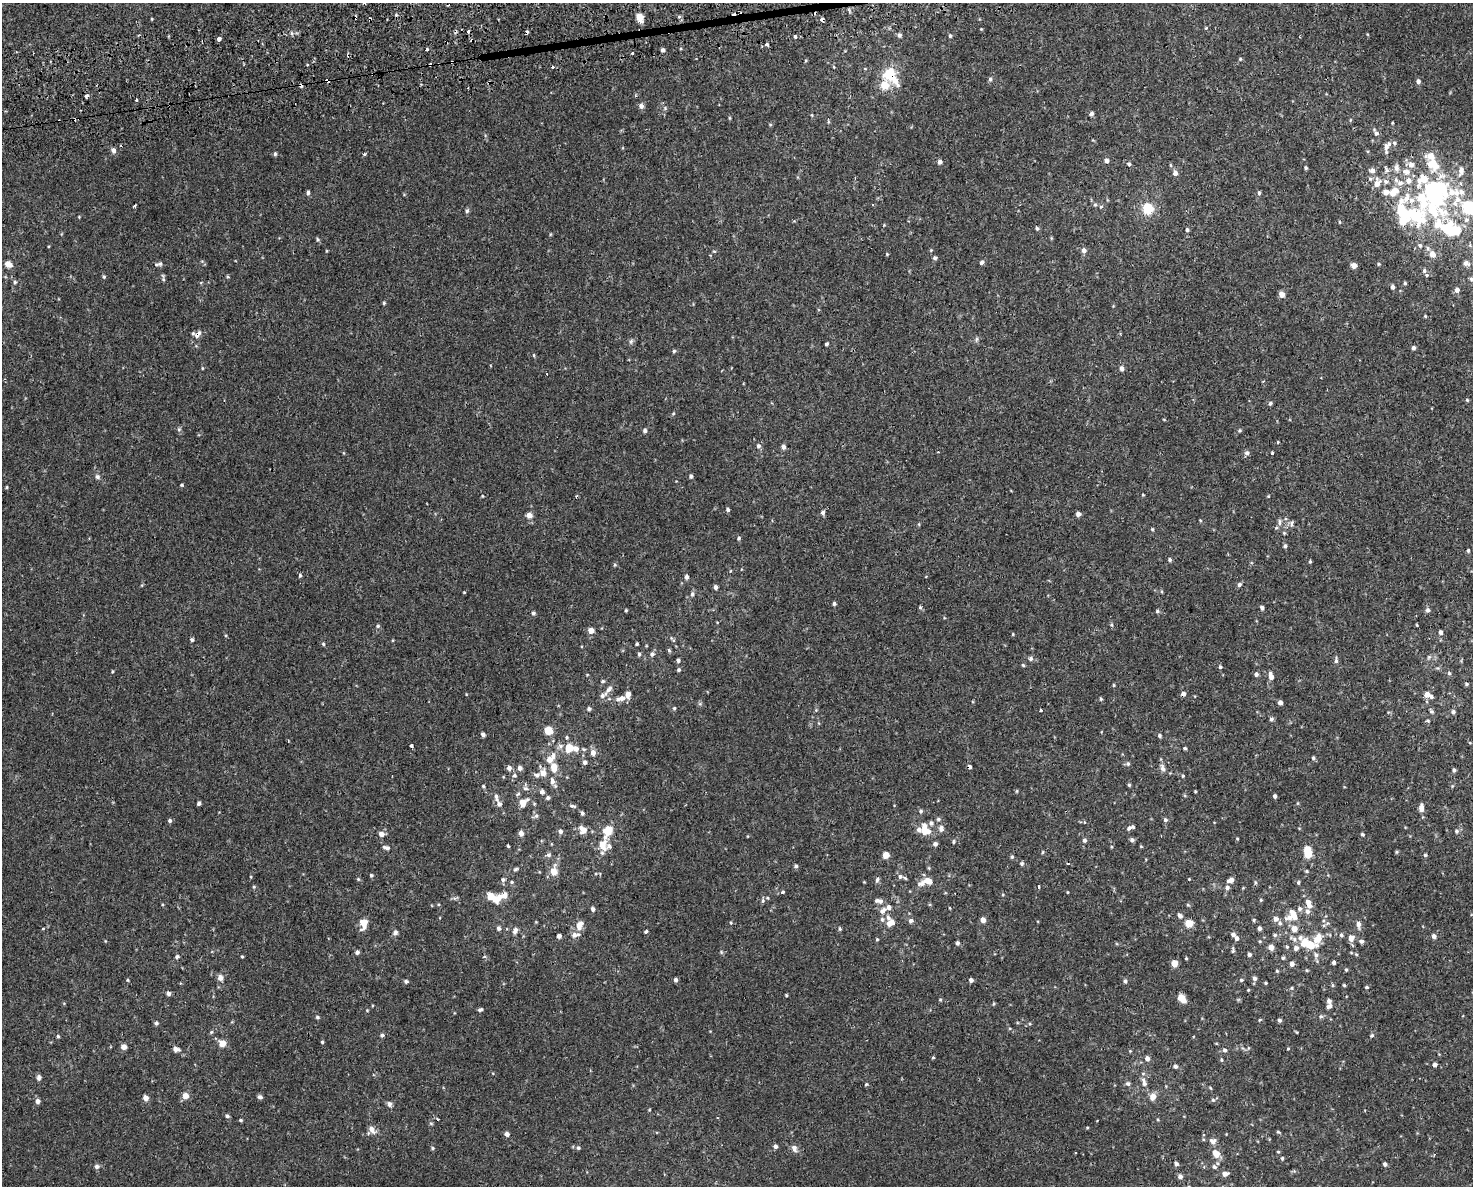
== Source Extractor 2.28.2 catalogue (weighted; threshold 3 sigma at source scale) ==
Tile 8 of 3 x 4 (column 2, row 3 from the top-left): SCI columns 1565-3035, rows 1223-2406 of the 4556 x 4811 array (HDU 1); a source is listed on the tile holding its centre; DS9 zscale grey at full resolution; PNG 1475 x 1188 px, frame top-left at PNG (2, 3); no overlay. Shown black and unused: <1% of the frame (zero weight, under 2 of 3 exposures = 3% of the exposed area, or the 3 px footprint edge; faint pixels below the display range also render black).
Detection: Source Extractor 2.28.2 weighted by HDU 2 'WHT'; one run over the whole footprint, this tile lists its part. Background 5.66e-04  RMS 0.0026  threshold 0.0117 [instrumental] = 3 sigma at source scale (4.5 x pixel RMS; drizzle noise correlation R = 1.50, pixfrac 1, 0.0396/0.0396 arcsec/px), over >= 5 px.
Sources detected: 473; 7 inside a brighter object's white glare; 17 cosmic-ray / hot-pixel residue — not listed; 48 inside a brighter listed object's ellipse — not listed separately; the other 401 listed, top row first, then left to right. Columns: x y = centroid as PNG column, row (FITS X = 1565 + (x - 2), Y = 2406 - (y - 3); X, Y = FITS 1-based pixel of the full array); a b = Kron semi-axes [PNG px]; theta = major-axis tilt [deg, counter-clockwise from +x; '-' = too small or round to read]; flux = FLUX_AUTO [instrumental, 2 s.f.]
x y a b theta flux
355 17 4 3 - 0.57
679 17 5 3 - 0.29
640 18 8 6 -73 2.8
152 19 4 3 - 0.19
822 19 4 3 - 2.6
981 29 3 3 - 0.18
899 35 6 5 - 0.63
795 36 3 3 - 0.96
950 36 5 4 - 0.38
219 39 4 3 - 4.4
767 44 3 3 - 1.4
427 49 3 3 - 0.93
663 50 4 4 - 0.63
633 53 3 3 - 1.3
1240 59 5 4 - 0.28
806 60 4 3 - 0.25
834 67 5 3 - 0.22
990 79 6 5 - 0.47
1418 81 5 5 - 0.76
884 85 16 14 -82 4.6
87 96 4 3 - 2.3
136 100 3 3 - 2.1
641 106 5 5 - 1.1
1091 113 5 4 - 0.71
812 115 5 3 - 0.23
1350 120 5 3 - 0.24
828 122 6 4 72 0.29
1392 123 4 3 - 0.19
770 124 5 3 - 0.25
1376 133 6 5 - 0.62
1387 146 14 7 58 1.4
113 150 6 5 - 1
275 154 5 5 - 0.39
364 154 3 3 - 0.41
1106 160 5 4 - 0.89
940 162 5 4 - 0.92
1129 164 5 4 - 0.44
1306 168 4 3 - 0.4
1372 171 6 6 - 1.2
1175 173 7 6 - 1
1370 179 6 5 - 0.45
1430 190 36 25 -75 32
308 192 5 4 - 0.6
1456 192 83 24 -9 23
1259 193 5 4 - 0.44
1095 205 6 4 0 0.36
135 206 4 3 - 0.3
1101 207 5 4 - 0.32
1148 208 8 8 - 7.1
467 211 6 5 - 0.47
1415 215 27 13 -46 18
79 217 3 3 - 0.19
1466 220 8 8 - 1.2
1339 222 5 3 - 0.21
1446 227 19 12 32 7.5
1037 228 5 4 - 0.38
1187 230 4 4 - 0.38
550 234 5 3 - 0.23
317 239 7 3 84 0.34
1420 245 7 6 - 0.61
1084 250 6 5 - 0.97
714 251 5 3 - 0.27
887 254 4 4 - 0.21
1432 254 8 7 - 1.6
935 258 5 4 - 0.53
981 262 6 5 - 0.52
1466 263 9 7 -13 1.1
8 264 8 6 -28 1.6
160 264 8 6 -9 0.68
1378 264 4 4 - 0.31
1354 266 4 4 - 1.9
1424 271 6 5 - 0.46
1427 275 5 5 - 0.41
104 277 5 4 - 0.35
228 277 5 3 - 0.24
163 279 5 4 - 0.37
1471 279 7 6 - 0.55
15 282 5 4 - 0.39
1405 283 4 4 - 0.36
1392 287 5 4 - 0.69
1457 290 6 6 - 0.91
1282 294 5 5 - 2.1
384 303 5 4 - 0.31
1425 316 4 3 - 0.26
198 334 13 6 48 1.2
977 339 6 4 89 0.41
631 341 7 5 68 0.5
826 344 3 3 - 0.45
1413 348 5 4 - 0.61
674 351 5 5 - 0.36
534 355 5 3 - 0.25
202 368 4 3 - 0.2
1122 368 7 6 - 0.7
1467 400 5 4 - 0.29
1270 403 5 5 - 0.46
179 429 6 3 19 0.32
1240 430 5 4 - 0.34
645 431 5 5 - 0.6
1277 442 3 2 - 0.38
758 446 6 6 - 0.62
783 447 5 5 - 0.8
1247 453 6 6 - 0.68
1272 453 3 3 - 0.28
691 476 5 4 - 0.52
97 477 6 6 - 0.61
182 485 4 4 - 0.27
7 487 5 3 - 0.24
1143 495 4 3 - 0.19
482 496 4 3 - 0.19
1268 496 5 3 - 0.19
728 509 5 4 - 0.5
823 512 4 4 - 1.5
1078 514 5 5 - 0.93
529 515 6 6 - 1.4
1200 520 4 3 - 0.2
1279 522 11 4 90 0.63
919 524 5 3 - 0.26
1291 524 10 5 77 0.59
1152 529 4 4 - 0.28
1284 533 5 4 - 0.28
739 538 5 5 - 0.41
1285 546 4 4 - 0.51
1468 550 4 3 - 0.41
1170 559 5 4 - 0.47
1310 561 4 4 - 0.29
615 565 5 4 - 0.31
730 571 4 3 - 0.17
300 575 5 4 - 0.38
686 577 5 4 - 0.73
1239 584 6 5 - 0.56
715 587 5 4 - 0.81
464 592 3 3 - 0.17
692 594 6 5 - 0.59
834 604 4 4 - 0.47
920 607 6 4 -2 0.32
1262 608 4 4 - 0.7
626 610 3 3 - 0.29
1428 610 6 5 - 0.68
1157 611 5 4 - 0.41
533 613 5 5 - 0.5
1417 625 4 3 - 0.2
378 626 5 4 - 0.36
591 630 5 5 - 2.3
1441 632 5 5 - 0.6
1013 634 5 3 - 0.22
192 640 4 4 - 0.44
323 644 5 4 - 0.32
637 644 3 3 - 0.32
669 650 6 4 -47 0.34
639 654 5 4 - 0.4
652 654 7 5 45 0.64
1031 659 6 6 - 0.66
678 660 4 4 - 0.52
1336 660 8 4 90 0.61
1023 665 5 4 - 0.29
1220 667 5 5 - 0.37
679 670 4 4 - 0.37
1449 673 5 5 - 0.4
1256 674 5 5 - 0.65
1271 676 8 5 -77 1.6
602 681 5 4 - 0.38
1466 684 5 4 - 0.37
1114 685 4 4 - 0.26
609 689 13 6 48 1
628 694 6 5 - 1.8
1183 694 5 5 - 0.75
1427 694 7 6 - 1.4
621 698 12 6 13 1.6
1101 699 5 4 - 0.34
1280 702 4 4 - 0.96
700 704 6 4 -17 0.35
674 708 5 4 - 0.31
589 709 5 4 - 0.49
1040 710 3 3 - 0.62
1431 711 8 5 -46 0.46
1453 712 6 5 - 0.65
1271 719 5 4 - 0.64
1428 721 5 3 - 0.24
548 731 5 5 - 6.8
483 734 4 4 - 0.84
1159 735 5 4 - 0.4
567 737 4 4 - 0.29
411 746 3 3 - 1.5
569 748 8 7 - 3.9
1185 748 4 3 - 0.32
593 753 6 5 - 1.4
1313 758 5 4 - 0.43
549 760 6 6 - 1.8
585 762 6 5 - 0.64
1128 764 6 6 - 0.5
969 766 4 3 - 1.4
554 767 8 6 -87 3.5
509 768 5 5 - 1
520 768 6 5 - 0.79
1162 768 11 6 -69 1
1454 770 5 4 - 0.51
543 773 7 7 - 1.7
514 775 6 6 - 0.56
1183 776 4 3 - 0.25
552 781 9 6 -81 1.1
1129 785 4 4 - 0.32
483 786 4 4 - 0.26
525 788 7 5 -2 0.6
1017 791 5 3 - 0.23
1195 791 4 3 - 0.23
542 792 5 5 - 0.89
1275 796 4 4 - 0.52
496 797 12 5 -78 1
548 798 5 5 - 0.52
523 802 12 8 46 2.3
199 803 4 4 - 0.58
572 806 9 4 -10 0.52
1421 808 10 5 86 1.3
921 811 5 5 - 0.43
582 813 6 4 -71 0.47
536 816 6 6 - 0.57
938 819 6 5 - 0.41
1165 820 5 5 - 0.49
170 821 5 5 - 0.53
931 823 6 5 - 0.62
1129 828 6 5 - 0.48
941 829 10 7 -84 0.98
583 830 10 8 -47 2.1
560 831 5 5 - 0.72
608 831 14 9 64 4.3
925 831 12 9 -1 3.4
1456 831 6 6 - 0.57
521 833 5 5 - 1.4
381 834 6 5 - 1.4
1362 834 5 4 - 0.35
1237 838 4 3 - 0.24
1084 840 6 5 - 0.62
1132 840 6 5 - 0.59
953 842 7 3 89 0.29
935 844 5 5 - 0.79
603 845 15 11 -82 3.2
508 846 4 3 - 0.26
386 848 10 5 -12 0.77
1042 852 5 3 - 0.24
1308 852 9 6 -79 7.4
1396 852 6 4 71 0.27
549 855 7 5 16 0.58
886 855 5 5 - 2.8
1425 855 4 4 - 0.33
1012 857 5 4 - 0.36
1022 864 5 5 - 0.5
796 866 5 5 - 0.44
929 868 6 3 -71 0.26
515 869 6 4 38 0.38
1306 871 5 4 - 0.31
553 872 9 8 - 2.3
371 875 5 4 - 0.37
900 877 8 7 - 0.85
358 879 5 4 - 0.3
503 880 6 5 - 0.56
877 880 8 4 73 0.5
1231 880 7 5 19 1.4
928 881 7 6 - 2.4
511 882 5 4 - 0.33
1298 882 5 4 - 0.35
254 887 5 3 - 0.24
1038 887 3 3 - 4.4
1227 888 6 5 - 0.66
783 892 3 3 - 1.6
1067 892 4 2 - 0.19
490 896 5 5 - 4.1
768 898 5 3 - 0.22
497 899 12 8 46 2.7
1261 900 5 4 - 0.28
763 901 5 5 - 0.43
880 901 7 7 - 0.82
1308 902 7 6 - 1.4
1188 905 6 3 -18 0.26
593 909 5 4 - 0.69
1300 909 7 7 - 0.83
883 910 11 7 46 1.2
1307 911 7 7 - 0.96
1293 915 14 7 -65 2.6
1180 916 6 5 - 0.99
882 919 7 6 - 0.57
1276 919 6 5 - 1.2
983 920 4 4 - 1.7
1254 920 4 4 - 0.34
911 921 6 5 - 0.74
364 923 11 8 -83 2.7
731 923 5 3 - 0.21
890 923 11 8 32 1.8
1189 923 5 5 - 5.6
1280 923 5 5 - 0.52
1358 924 9 5 -86 1.1
579 925 11 7 61 2.2
499 928 5 5 - 0.66
1259 928 4 4 - 0.78
43 929 4 3 - 0.24
840 929 5 4 - 0.33
1294 929 7 6 - 1.7
515 930 8 5 62 0.94
646 931 4 3 - 0.49
395 932 6 5 - 0.68
1275 935 6 5 - 0.49
1341 935 5 4 - 0.49
559 936 4 4 - 0.99
1434 936 5 5 - 0.8
1236 938 6 5 - 0.78
1318 938 20 10 67 4.2
1351 938 7 6 - 1.5
877 939 4 3 - 0.3
1294 939 8 7 - 0.89
1361 941 6 5 - 0.64
957 943 5 4 - 0.55
1310 945 7 6 - 4.8
1271 947 5 5 - 1.6
1287 947 5 4 - 0.31
1296 948 6 6 - 0.98
1233 950 8 4 89 0.43
357 952 5 5 - 0.73
1249 954 5 4 - 0.64
242 956 4 3 - 0.24
177 957 5 5 - 0.47
1186 958 4 3 - 0.23
1283 958 5 4 - 0.34
1334 962 4 3 - 0.68
1174 963 5 5 - 3.3
1292 964 5 5 - 1.1
1307 970 5 3 - 0.24
1346 970 4 4 - 0.33
1277 971 5 4 - 0.29
220 978 6 6 - 1.2
1255 978 6 5 - 0.66
127 980 5 3 - 0.24
675 980 5 4 - 0.6
971 980 4 4 - 0.79
1241 980 4 4 - 0.31
406 981 5 4 - 0.54
1125 981 6 5 - 0.5
1265 983 4 4 - 0.26
1332 985 6 4 -89 0.31
1344 985 3 3 - 0.36
1367 987 4 3 - 0.35
1292 988 5 4 - 0.29
1248 990 4 3 - 0.21
168 993 4 4 - 0.81
786 995 4 3 - 0.25
1182 998 8 5 -51 4.8
940 1000 5 3 - 0.23
1329 1001 5 5 - 0.81
1329 1006 7 5 28 0.8
367 1010 4 4 - 0.21
480 1010 6 4 19 0.49
1321 1016 6 5 - 0.45
317 1017 5 4 - 0.41
1260 1020 5 4 - 0.27
1279 1020 4 4 - 0.49
156 1023 5 4 - 0.46
211 1032 5 4 - 0.3
1296 1032 5 3 - 0.19
382 1035 5 4 - 0.5
1372 1035 7 3 19 0.31
58 1036 4 4 - 0.31
322 1042 4 4 - 0.28
222 1043 5 5 - 3
124 1047 5 5 - 1.7
176 1049 7 5 -9 1.1
1288 1049 4 3 - 0.2
1225 1050 6 5 - 0.61
1130 1051 4 4 - 0.21
933 1058 4 3 - 0.38
1147 1058 5 5 - 1
1221 1060 5 4 - 0.32
1435 1065 5 4 - 0.86
1175 1066 5 5 - 0.64
39 1078 7 5 89 0.69
1144 1083 9 7 -83 1
866 1084 4 3 - 0.35
1128 1084 6 6 - 0.55
185 1096 6 5 - 2.2
260 1097 5 4 - 0.79
1153 1097 7 6 - 1.9
145 1098 5 5 - 1.5
1213 1100 5 4 - 0.31
38 1101 6 5 - 0.88
389 1104 8 6 -78 0.7
227 1116 5 4 - 0.46
240 1120 4 4 - 0.3
372 1130 12 7 -55 1.5
1278 1132 6 4 -44 0.29
507 1134 5 5 - 0.91
1213 1141 9 8 - 1
775 1146 5 5 - 0.66
433 1148 5 4 - 0.32
578 1148 6 5 - 0.45
794 1148 10 6 -65 1
1278 1152 4 4 - 0.24
1216 1154 9 8 - 2.3
1282 1158 4 3 - 0.35
1176 1164 5 5 - 0.53
1385 1164 4 4 - 0.59
97 1166 7 6 - 0.69
1214 1167 6 4 -45 0.54
1225 1174 8 6 8 0.98
1180 1176 6 5 - 0.87
Overlapping masked pixels (flux is a lower limit): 5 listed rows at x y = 355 17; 822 19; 884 85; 198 334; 969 766
Isophote crosses this tile's border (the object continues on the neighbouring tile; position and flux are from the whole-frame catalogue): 2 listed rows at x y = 1471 279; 1225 1174